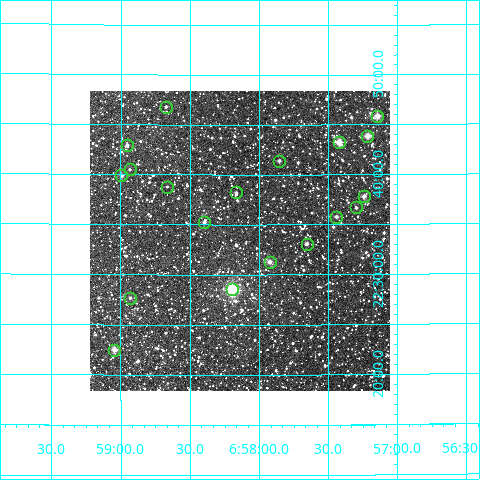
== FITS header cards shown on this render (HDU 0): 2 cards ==
NAXIS1  =                  300
NAXIS2  =                  300

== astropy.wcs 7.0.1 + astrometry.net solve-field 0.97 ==
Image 300 x 300 px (HDU 0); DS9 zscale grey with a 90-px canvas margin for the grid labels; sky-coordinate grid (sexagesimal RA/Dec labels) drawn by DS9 from the SOLVED WCS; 19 Tycho-2 reference stars matched to detected sources circled (green)
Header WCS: RA---TAN/DEC--TAN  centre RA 06:58:08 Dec +22:33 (104.53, +22.56 deg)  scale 6 arcsec/px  FOV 30.0' x 30.0'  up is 0 deg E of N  parity normal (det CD < 0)
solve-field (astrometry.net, Tycho-2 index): VERIFIED the header's WCS against the Tycho-2 star catalogue (19 matches, 0 conflicts) and refined it, rather than solving blind
Solved WCS: RA---TAN-SIP/DEC--TAN-SIP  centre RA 06:58:08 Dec +22:33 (104.54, +22.56 deg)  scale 6 arcsec/px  FOV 30.0' x 30.0'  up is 0 deg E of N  parity normal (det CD < 0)
The solver's refit moves the header's centre by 1.1 arcsec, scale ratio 1.001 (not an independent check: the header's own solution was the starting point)
Tycho-2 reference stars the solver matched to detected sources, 19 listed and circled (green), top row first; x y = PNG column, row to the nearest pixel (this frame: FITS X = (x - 90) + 1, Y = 300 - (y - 91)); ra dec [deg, ICRS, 3 dp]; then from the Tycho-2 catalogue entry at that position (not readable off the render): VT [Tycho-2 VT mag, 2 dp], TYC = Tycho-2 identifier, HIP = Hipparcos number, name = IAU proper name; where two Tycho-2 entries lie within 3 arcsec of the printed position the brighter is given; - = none
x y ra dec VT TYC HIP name
166 107 104.669 +22.780 11.86 1895-779-1 - -
377 116 104.287 +22.764 9.99 1894-1044-1 - -
367 136 104.304 +22.731 10.53 1894-894-1 - -
339 142 104.355 +22.721 9.08 1894-576-1 - -
127 145 104.738 +22.715 11.48 1895-895-1 - -
279 161 104.464 +22.690 11.73 1894-1720-1 - -
130 169 104.734 +22.675 11.77 1895-489-1 - -
121 175 104.749 +22.665 10.11 1895-521-1 - -
167 187 104.666 +22.646 11.70 1895-555-1 - -
236 192 104.542 +22.637 11.56 1894-104-1 - -
364 196 104.311 +22.630 10.13 1894-1236-1 - -
356 207 104.325 +22.611 11.61 1894-276-1 - -
336 217 104.361 +22.596 10.68 1894-152-1 - -
204 222 104.599 +22.587 11.07 1894-1574-1 - -
307 244 104.414 +22.551 11.12 1894-330-1 - -
270 262 104.481 +22.521 10.11 1894-98-1 - -
232 289 104.549 +22.476 7.00 1356-1547-1 33537 -
130 298 104.733 +22.461 11.67 1356-1909-1 - -
114 350 104.761 +22.375 9.84 1356-871-1 - -